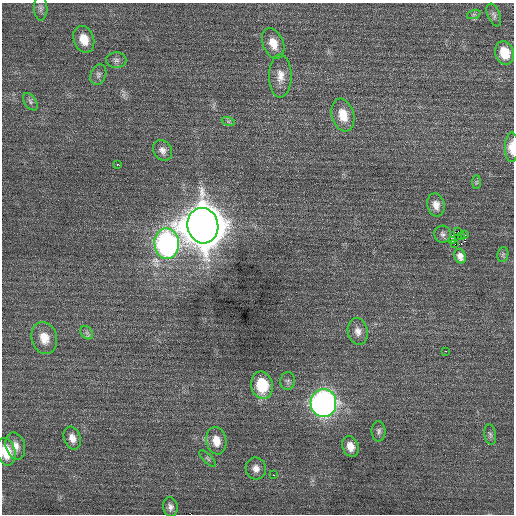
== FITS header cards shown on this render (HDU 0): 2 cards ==
NAXIS1  =                  512 / Axis length
NAXIS2  =                  512 / Axis length

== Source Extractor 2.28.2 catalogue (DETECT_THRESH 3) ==
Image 512 x 512 px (HDU 0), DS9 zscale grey, 1 PNG px = 1 image px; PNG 516 x 516 px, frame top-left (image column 1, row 512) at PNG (2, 3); each listed source drawn as its Kron ellipse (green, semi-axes under 4 px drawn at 4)
Background 0.334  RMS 0.7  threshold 2.11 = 3 sigma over >= 5 px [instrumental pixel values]
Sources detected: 45; all 45 listed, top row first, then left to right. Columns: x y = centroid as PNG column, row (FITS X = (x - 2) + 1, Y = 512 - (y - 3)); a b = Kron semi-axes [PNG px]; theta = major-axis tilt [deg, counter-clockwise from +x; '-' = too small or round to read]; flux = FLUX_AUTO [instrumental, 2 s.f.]
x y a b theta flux
41 8 12 6 -89 160
474 14 7 4 19 97
494 15 12 6 -67 150
84 39 14 10 -69 730
273 43 16 10 -68 670
504 53 12 9 -74 980
116 60 10 7 0 170
98 75 10 7 66 170
280 76 21 11 90 600
30 102 10 6 -55 150
343 115 17 11 -74 900
228 121 7 4 -18 88
512 147 15 7 89 620
162 150 11 9 -56 270
117 164 3 2 - 150
476 182 7 4 89 70
436 205 12 8 -77 380
203 226 18 15 -77 170000
458 231 2 2 - 8300
443 234 8 8 - 160
465 235 3 2 - 990
461 236 2 2 - 39
452 241 2 2 - 46
167 244 15 12 -85 15000
455 244 2 2 - 69
503 254 7 5 79 92
460 256 7 5 -66 250
358 331 13 10 -80 340
87 333 7 5 -49 140
44 338 16 12 -74 710
445 351 3 2 - 160
288 381 9 7 81 150
262 385 14 11 -79 2000
323 403 14 13 - 23000
379 431 10 7 89 160
490 435 10 5 -81 140
72 438 12 8 -72 370
216 441 14 10 -79 640
15 446 14 9 -74 390
350 446 10 8 -68 450
6 452 14 9 -77 1200
208 458 11 4 -45 110
256 468 11 10 - 330
273 475 3 2 - 180
170 507 10 7 -78 210
At the frame edge (FLAGS 8, measured only in part): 2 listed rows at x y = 512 147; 6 452